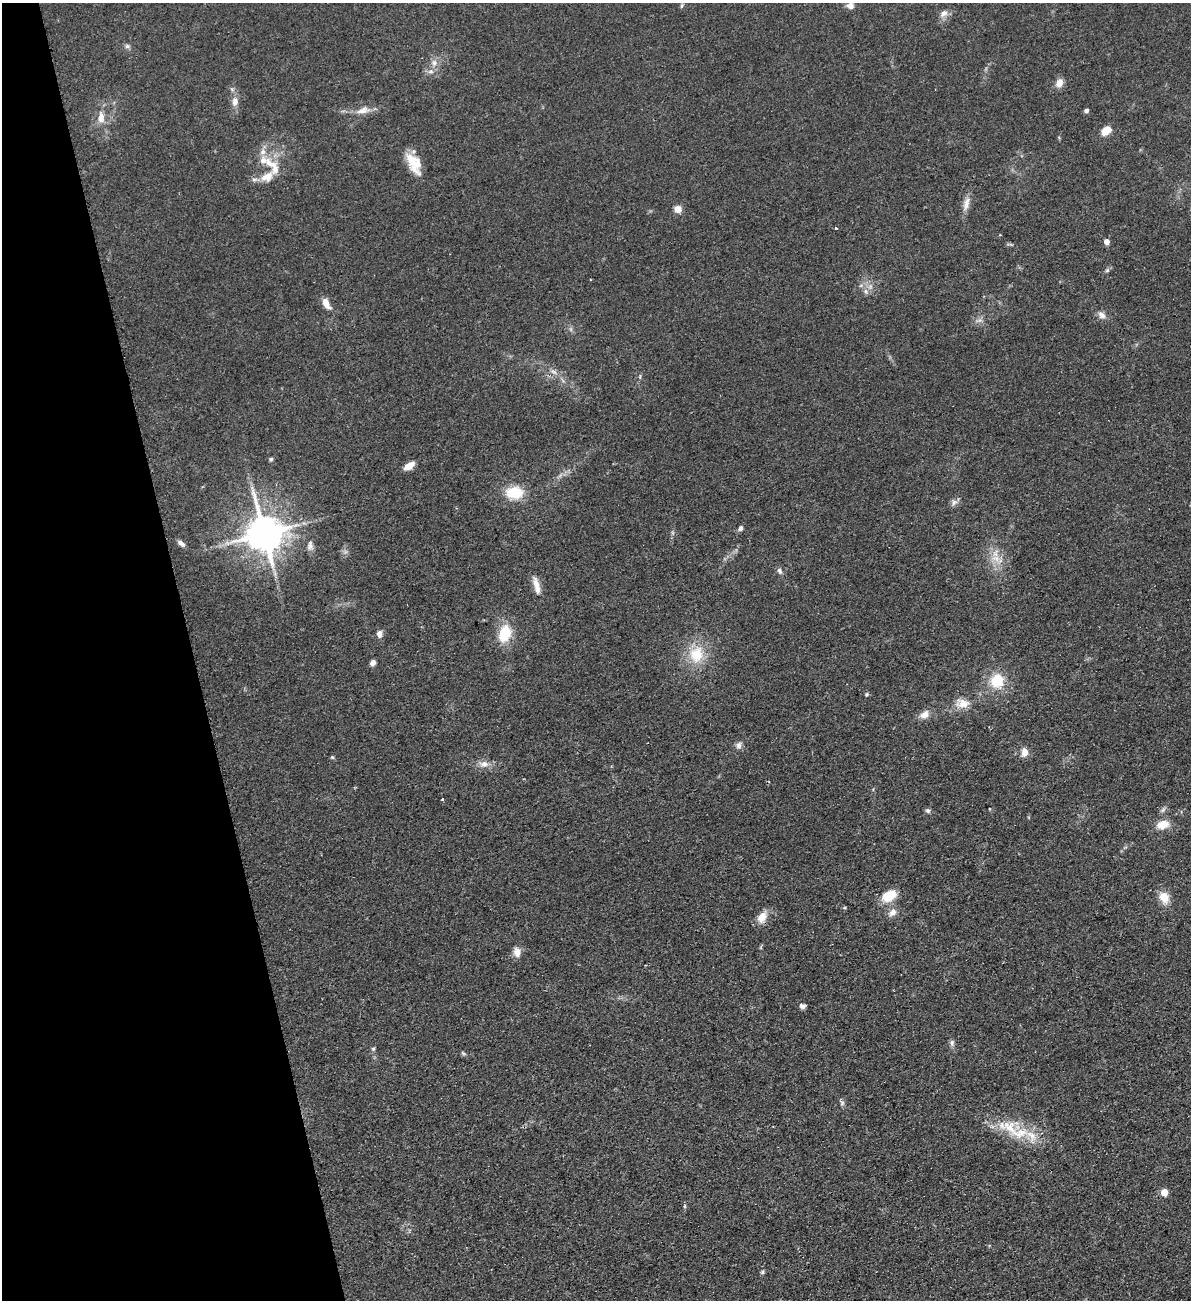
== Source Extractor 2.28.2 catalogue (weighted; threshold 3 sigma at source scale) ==
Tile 5 of 4 x 4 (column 1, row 2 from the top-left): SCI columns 166-1354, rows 2650-3947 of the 5207 x 5300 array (HDU 1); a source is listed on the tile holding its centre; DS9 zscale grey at full resolution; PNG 1193 x 1302 px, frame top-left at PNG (2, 3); no overlay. Shown black and unused: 16% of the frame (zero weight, under 2 of 3 exposures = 3% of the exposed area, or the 3 px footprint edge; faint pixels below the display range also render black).
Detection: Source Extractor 2.28.2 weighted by HDU 2 'WHT'; one run over the whole footprint, this tile lists its part. Background 0.0587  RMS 0.009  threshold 0.0405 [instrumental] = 3 sigma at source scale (4.5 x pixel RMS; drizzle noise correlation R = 1.50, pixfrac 1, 0.05/0.05 arcsec/px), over >= 5 px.
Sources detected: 74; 1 too faint to see at this stretch — not listed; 5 inside a brighter listed object's ellipse — not listed separately; the other 68 listed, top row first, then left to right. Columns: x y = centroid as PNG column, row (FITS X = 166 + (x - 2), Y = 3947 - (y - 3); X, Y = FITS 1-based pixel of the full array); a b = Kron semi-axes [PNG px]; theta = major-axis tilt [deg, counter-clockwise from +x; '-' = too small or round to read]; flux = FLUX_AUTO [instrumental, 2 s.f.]
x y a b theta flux
850 5 11 8 87 5.2
681 6 7 3 71 1.2
943 13 11 8 38 5.3
127 46 7 6 - 2.1
434 63 10 8 -86 4.9
1059 83 10 7 72 7.3
235 101 13 8 86 6.4
363 110 20 9 14 8.6
1086 110 5 4 - 2.5
101 118 13 8 -89 8.1
1106 131 12 8 42 8.7
263 160 20 14 2 13
414 163 25 12 -61 20
267 177 26 11 36 14
966 204 21 7 73 7.1
678 209 5 5 - 23
836 228 3 3 - 1.5
1000 235 3 3 - 0.91
1107 242 4 4 - 9.2
1107 270 6 5 - 1.7
590 280 3 2 - 0.65
861 285 6 4 20 1.6
866 291 8 5 -71 2.8
326 304 14 7 -60 8
1102 315 12 8 -41 4.8
553 372 12 5 -25 3.6
640 376 6 4 73 1.1
271 459 5 4 - 1.6
409 466 11 6 32 8.7
514 492 15 11 1 30
954 503 10 7 63 3.5
740 528 7 5 52 2.4
264 533 11 10 - 2700
181 543 11 5 -40 3.2
310 546 13 8 86 4.4
995 558 13 9 -11 8.7
780 571 8 5 -65 2.7
536 586 23 7 -77 8.9
505 633 21 14 73 25
379 634 9 7 -88 4.2
696 654 24 20 82 28
373 663 7 5 50 3.1
997 681 15 14 - 25
866 694 6 4 22 1.2
963 704 19 12 7 11
924 714 12 8 33 6.8
739 745 9 7 78 3.4
1024 752 11 8 81 6.3
332 757 5 5 - 1.1
484 764 14 9 -5 6.3
442 799 3 3 - 1.6
1163 810 9 6 40 2.3
928 811 8 6 -43 2
1163 825 14 10 14 12
889 895 18 11 29 19
1164 897 12 10 -59 13
893 912 12 8 45 5.7
762 917 16 11 61 9.6
517 952 11 8 -81 7.2
802 1006 7 6 - 3.1
952 1043 9 6 90 2.5
373 1049 6 5 - 1.4
463 1053 7 4 -44 1.3
842 1103 8 6 -64 2.1
1010 1128 38 20 -23 37
1164 1192 5 5 - 23
684 1206 6 4 89 1.1
762 1272 7 5 74 1.5
Isophote crosses this tile's border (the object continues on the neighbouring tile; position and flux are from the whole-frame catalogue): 1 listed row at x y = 850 5